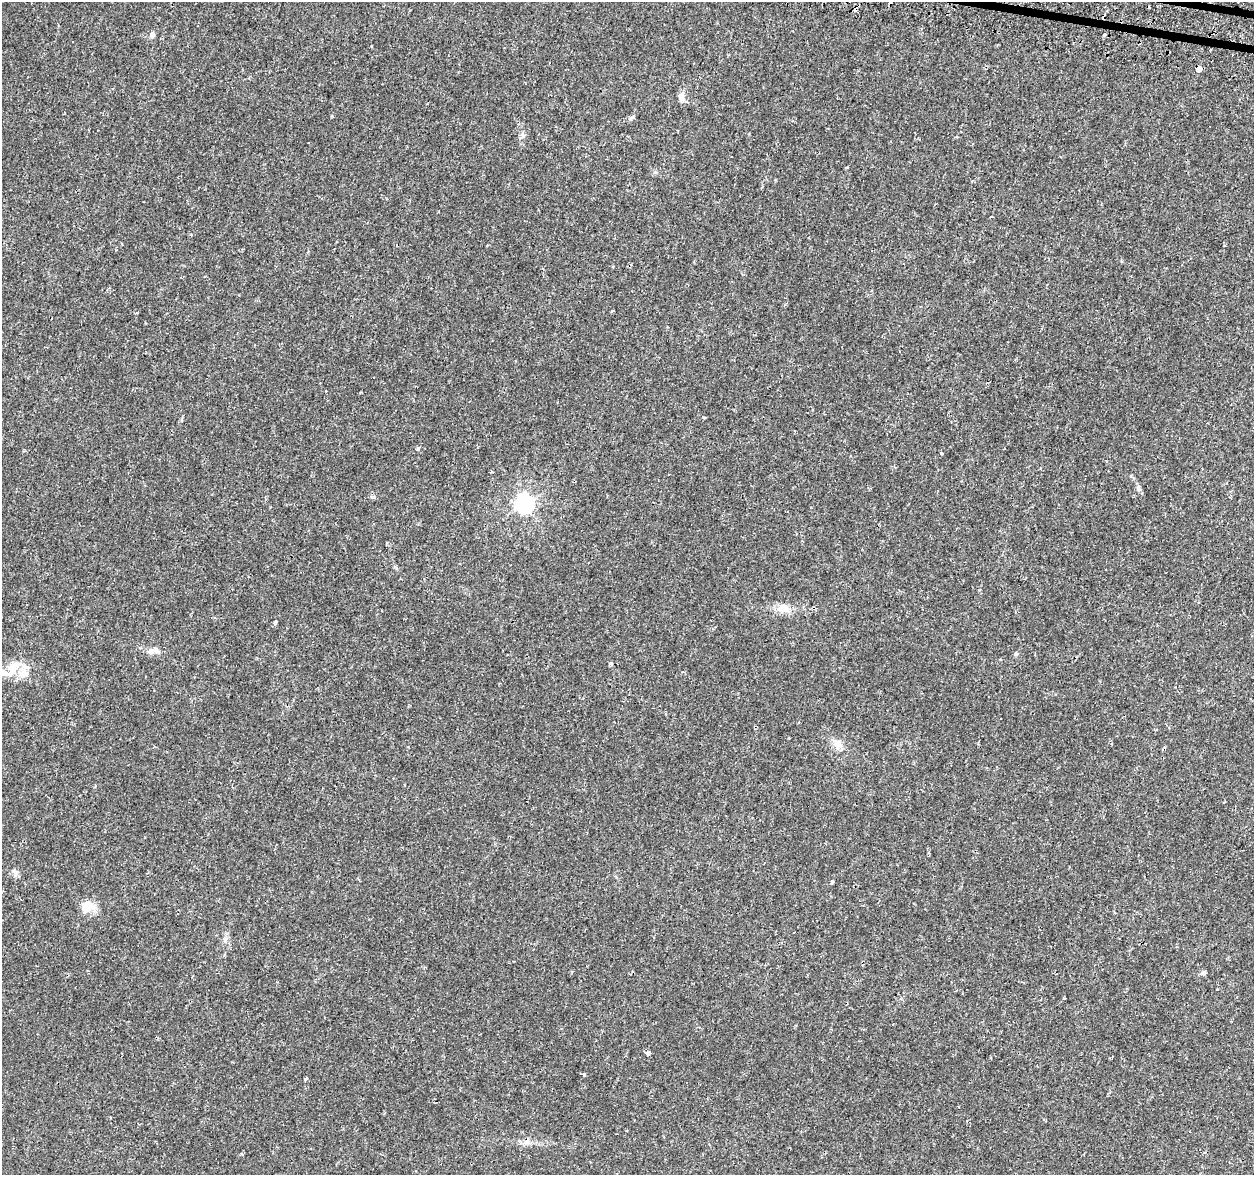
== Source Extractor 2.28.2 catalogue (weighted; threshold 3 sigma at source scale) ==
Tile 10 of 4 x 4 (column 2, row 3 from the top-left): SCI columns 1296-2547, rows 1501-2673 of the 5090 x 5287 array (HDU 1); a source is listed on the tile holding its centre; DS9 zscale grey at full resolution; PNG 1256 x 1177 px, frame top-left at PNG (2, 2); no overlay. Shown black and unused: <1% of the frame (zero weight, under 2 of 3 exposures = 3% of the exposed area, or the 3 px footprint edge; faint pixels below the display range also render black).
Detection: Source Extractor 2.28.2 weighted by HDU 2 'WHT'; one run over the whole footprint, this tile lists its part. Background 0.00707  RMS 0.0022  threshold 0.0101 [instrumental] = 3 sigma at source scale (4.5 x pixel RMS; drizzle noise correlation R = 1.50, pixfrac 1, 0.0396/0.0396 arcsec/px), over >= 5 px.
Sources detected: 35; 3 cosmic-ray / hot-pixel residue — not listed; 1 inside a brighter listed object's ellipse — not listed separately; the other 31 listed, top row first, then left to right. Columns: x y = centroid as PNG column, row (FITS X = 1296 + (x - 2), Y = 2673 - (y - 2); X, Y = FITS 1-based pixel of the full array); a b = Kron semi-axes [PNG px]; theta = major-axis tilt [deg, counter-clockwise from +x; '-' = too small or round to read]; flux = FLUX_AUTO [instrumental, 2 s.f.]
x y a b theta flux
856 8 6 4 59 1
152 34 9 6 70 0.75
1104 35 3 3 - 0.68
1210 50 3 2 - 0.18
1198 69 5 4 - 5.7
681 97 13 7 -85 1.3
632 118 9 5 40 0.44
522 135 8 3 -71 0.43
847 167 3 3 - 0.17
1121 261 5 3 - 0.18
612 311 3 3 - 0.4
704 417 5 3 - 0.25
417 448 4 3 - 0.67
941 453 3 3 - 0.36
1138 489 7 6 - 0.55
524 504 7 7 - 92
783 608 16 12 1 2.5
276 622 4 3 - 0.91
151 651 10 8 12 1.4
1016 654 6 5 - 0.34
610 663 4 4 - 0.57
13 668 21 10 56 4.1
24 672 18 14 76 2.8
838 744 14 11 -32 1.8
14 872 12 6 -60 0.81
832 882 4 3 - 0.81
87 906 17 14 27 3.1
1203 973 8 5 25 0.51
648 1053 4 3 - 1.6
584 1074 3 3 - 0.74
305 1079 4 3 - 0.33
Overlapping masked pixels (flux is a lower limit): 2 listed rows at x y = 856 8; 1198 69
Unlisted compact peaks at least as high as the median listed source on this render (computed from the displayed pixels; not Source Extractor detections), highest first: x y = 374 497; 332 116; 241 1154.